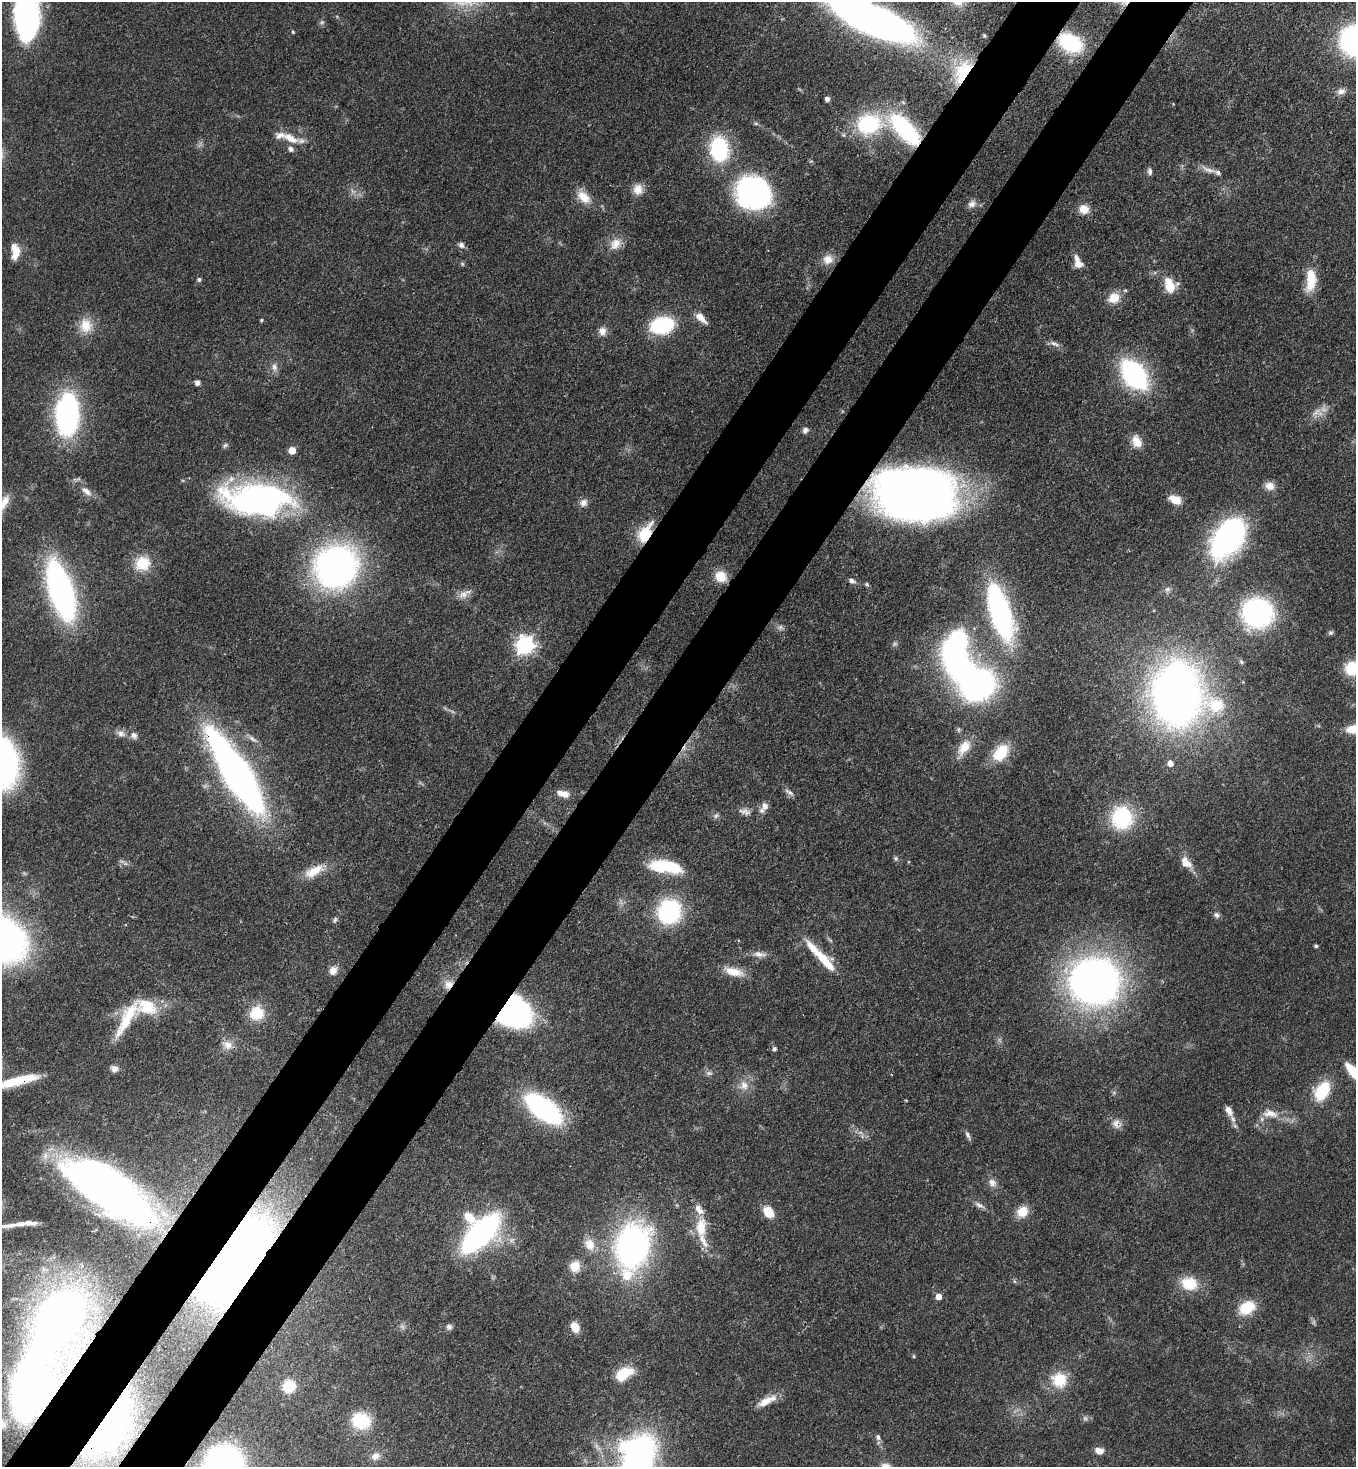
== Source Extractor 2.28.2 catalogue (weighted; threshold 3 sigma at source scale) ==
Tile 7 of 4 x 4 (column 3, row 2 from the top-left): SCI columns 2932-4285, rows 2990-4454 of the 6002 x 5979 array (HDU 1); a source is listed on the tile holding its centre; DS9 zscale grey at full resolution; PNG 1358 x 1469 px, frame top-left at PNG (2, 2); no overlay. Shown black and unused: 10% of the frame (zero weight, under 3 of 4 exposures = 7% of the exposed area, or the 3 px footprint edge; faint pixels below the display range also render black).
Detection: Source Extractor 2.28.2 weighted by HDU 2 'WHT'; one run over the whole footprint, this tile lists its part. Background 0.0889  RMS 0.0039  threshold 0.0176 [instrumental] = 3 sigma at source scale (4.5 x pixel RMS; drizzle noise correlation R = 1.50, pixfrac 1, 0.05/0.05 arcsec/px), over >= 5 px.
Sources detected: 177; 6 too faint to see at this stretch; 4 inside a brighter object's white glare — not listed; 16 inside a brighter listed object's ellipse — not listed separately; the other 151 listed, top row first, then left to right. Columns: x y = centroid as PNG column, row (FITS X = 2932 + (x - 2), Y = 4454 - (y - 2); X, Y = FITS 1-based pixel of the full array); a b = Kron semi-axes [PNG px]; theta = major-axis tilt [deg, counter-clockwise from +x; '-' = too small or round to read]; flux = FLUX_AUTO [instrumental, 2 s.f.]
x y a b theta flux
28 15 68 26 -85 93
872 19 59 18 -23 410
322 22 8 4 31 0.76
293 32 5 4 - 0.41
984 35 6 5 - 0.62
1355 40 20 20 - 110
1070 43 25 16 -28 31
962 71 35 18 61 21
1341 91 11 8 17 2.2
827 99 6 5 - 1.1
756 124 6 4 -19 0.62
869 124 30 24 14 34
905 129 43 17 -46 46
290 138 25 10 -27 7
719 149 24 17 -82 36
1208 170 24 7 -21 3
1150 171 10 6 -84 1.3
638 189 15 12 90 4.2
753 193 29 26 -22 98
584 197 20 12 -43 6.5
972 204 11 10 - 2.4
1084 209 10 10 - 5.1
615 244 18 13 47 5.1
461 245 7 7 - 1.7
16 250 18 11 -70 5.3
828 259 15 13 12 4.6
462 264 6 5 - 0.6
1078 264 9 8 - 3.6
199 279 6 5 - 0.81
1311 280 29 11 86 10
1170 288 14 13 - 5.8
1114 298 15 13 28 6.1
701 318 16 7 -44 4
262 320 4 4 - 0.51
662 325 17 12 13 43
86 326 20 17 -82 7.8
602 331 12 10 -83 2.8
1054 344 16 6 -23 2
274 367 11 7 -81 2
1134 374 24 14 -52 83
197 383 6 5 - 1.4
1316 412 17 7 39 3.4
67 415 37 19 86 92
805 430 8 7 - 1.4
1136 441 15 11 -65 4.9
225 445 8 5 47 0.86
292 450 5 5 - 8.1
1269 486 11 10 - 3.5
86 491 17 8 -40 3.4
915 493 53 36 -6 520
257 499 67 30 -3 130
1175 500 13 8 -23 6
3 503 27 10 58 5.5
583 503 11 9 50 2.3
645 533 24 12 61 13
1229 537 39 22 54 120
142 563 20 19 - 11
336 567 37 34 45 160
721 577 12 11 - 7.1
852 581 9 6 -22 1.5
867 584 6 5 - 0.61
1168 589 8 6 1 1.2
61 591 36 13 -73 190
464 594 19 9 32 3.3
1000 612 49 17 -72 99
1257 613 24 23 - 80
1331 633 7 6 - 0.85
525 645 7 7 - 170
956 660 35 21 -66 100
1241 662 7 5 -47 0.75
1352 668 16 15 - 13
1178 695 42 35 -76 360
1353 729 17 10 5 5.8
121 733 13 8 -21 2.5
134 735 11 9 -52 2
253 739 16 6 -36 2
964 747 24 13 55 7.3
1001 753 20 14 52 13
1170 763 6 5 - 3.2
237 774 62 16 -58 340
789 792 15 6 -36 1.7
563 794 16 8 -13 3.9
765 806 10 8 -87 2.5
745 812 17 8 -17 2.7
716 816 8 5 66 0.99
1122 818 26 24 -79 28
896 858 7 6 - 0.81
1186 862 17 11 -49 4.3
658 866 26 14 8 15
314 871 29 12 27 8.2
669 912 24 22 69 43
1216 915 9 7 -28 1.2
335 920 8 5 54 0.84
1316 946 4 4 - 0.65
759 954 20 7 -6 2.9
824 960 39 10 -47 13
333 970 11 9 54 3.1
733 972 26 10 -16 6.8
1094 981 41 38 -14 230
448 984 14 12 55 4.1
147 1007 30 20 -19 15
512 1011 23 20 -16 200
257 1013 16 15 - 11
126 1019 52 12 61 14
227 1045 16 11 -20 3.9
774 1049 5 5 - 1
114 1068 9 8 - 2.1
1353 1072 22 8 -49 11
709 1073 9 6 2 1.3
11 1082 36 10 20 12
744 1085 13 12 - 4.4
1322 1091 21 13 59 18
906 1100 3 2 - 0.36
544 1109 28 13 -37 100
1229 1111 14 8 -65 2.7
1270 1114 22 11 -7 5.9
1116 1124 13 11 -54 2.9
968 1135 13 4 -65 1.2
992 1183 13 10 -49 2.7
107 1188 79 30 -34 240
979 1205 15 6 -31 1.9
768 1212 12 9 -51 8.1
1022 1212 13 11 42 6.3
469 1217 17 11 -49 6.9
9 1225 29 6 7 4.1
701 1227 30 14 88 11
480 1233 31 14 45 140
589 1244 17 13 -58 5.5
632 1247 40 27 76 140
232 1258 48 26 49 650
575 1266 12 11 - 6
1189 1283 20 16 -14 11
939 1296 5 5 - 4.2
1247 1308 19 14 28 12
60 1316 36 24 55 340
449 1327 8 7 - 1.3
575 1327 11 8 -63 4.8
914 1356 6 4 -88 0.43
624 1374 23 13 32 11
1059 1380 19 18 - 12
289 1386 12 12 - 11
28 1387 37 20 74 310
767 1401 28 9 26 5.6
361 1421 19 16 -16 18
2 1424 11 9 -24 2
108 1426 50 19 56 77
878 1437 7 5 -65 1.1
1099 1451 10 7 -18 3.4
375 1456 10 8 23 2.8
637 1461 44 25 76 180
224 1465 29 28 - 84
Overlapping masked pixels (flux is a lower limit): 16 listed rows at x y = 1070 43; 962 71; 905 129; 662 325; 915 493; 645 533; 1000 612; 237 774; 448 984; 512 1011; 1116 1124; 107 1188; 232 1258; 60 1316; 28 1387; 108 1426
Isophote crosses this tile's border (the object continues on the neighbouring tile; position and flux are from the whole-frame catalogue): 12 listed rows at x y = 28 15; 872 19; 1355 40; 3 503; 1352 668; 1353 729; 1353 1072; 11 1082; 9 1225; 2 1424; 637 1461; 224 1465